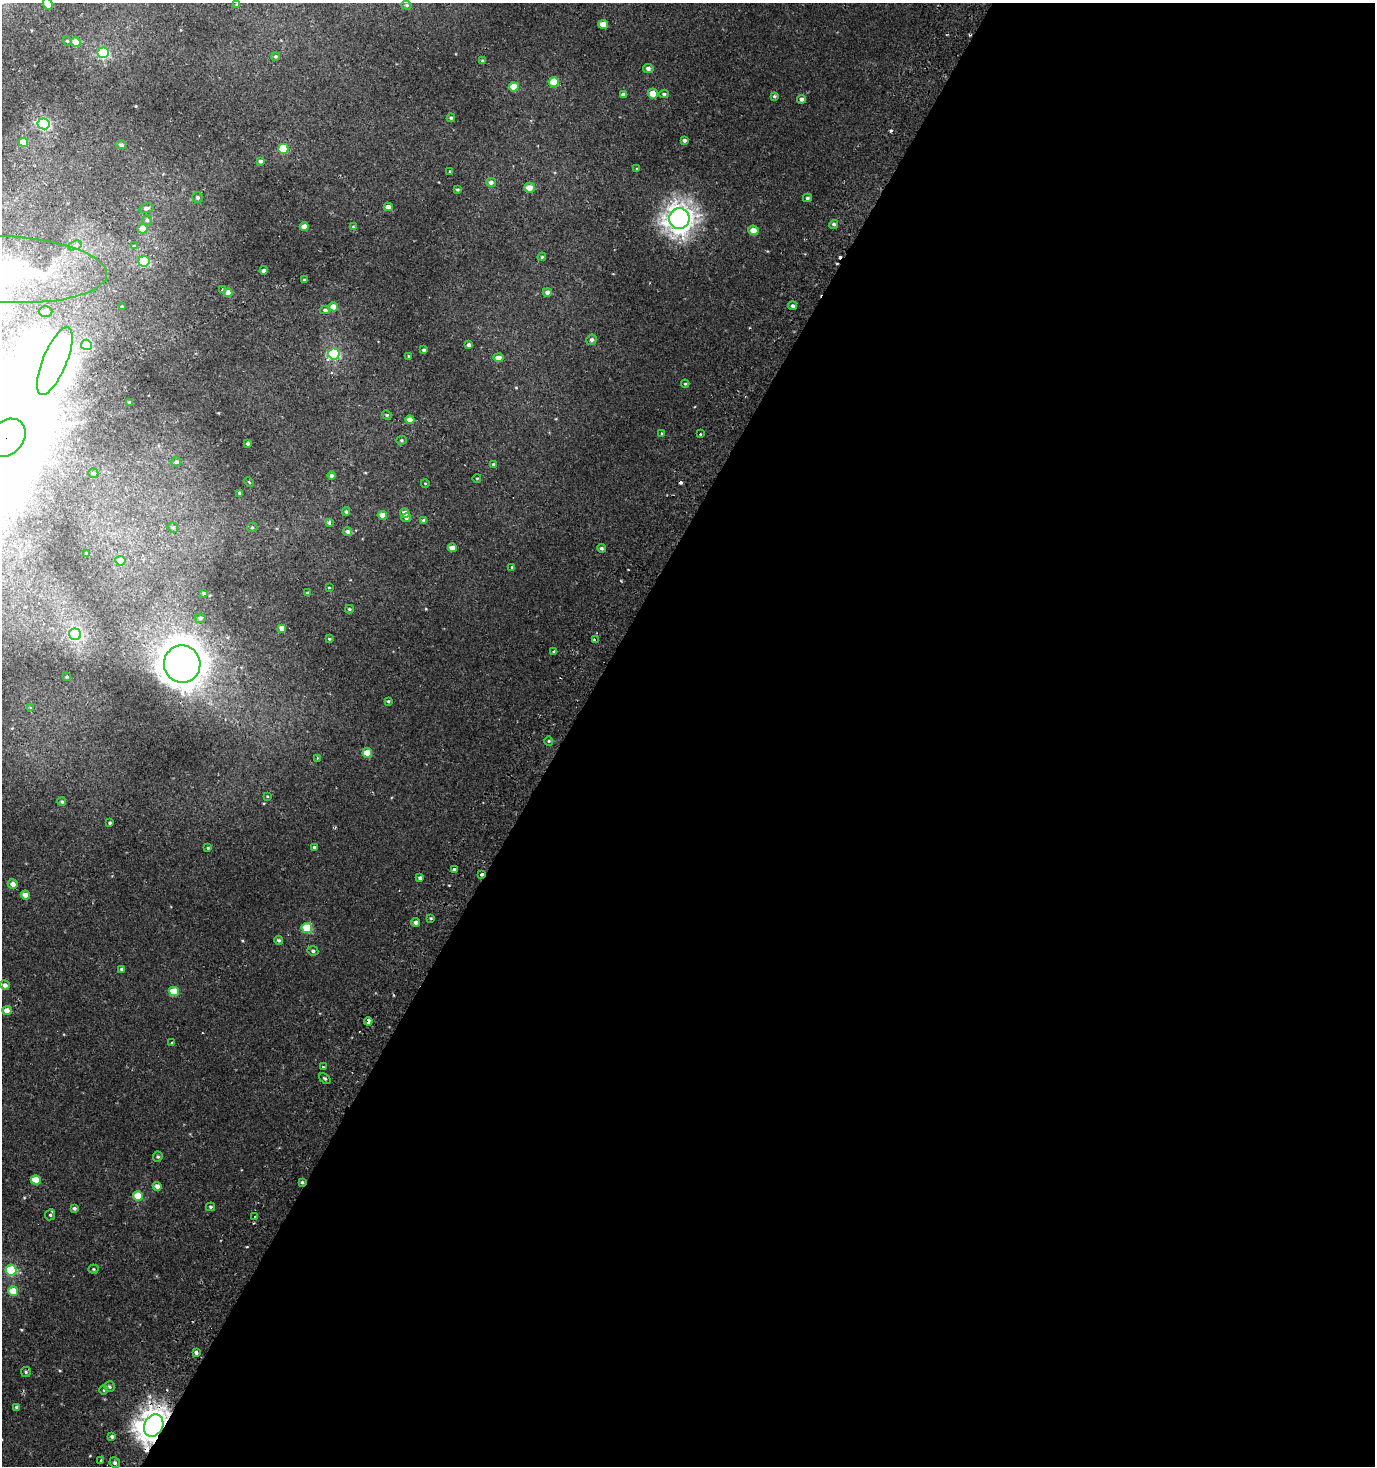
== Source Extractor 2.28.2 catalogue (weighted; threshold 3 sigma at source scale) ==
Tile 12 of 4 x 4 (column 4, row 3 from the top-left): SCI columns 4413-5785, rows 1465-2928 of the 5973 x 5886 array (HDU 1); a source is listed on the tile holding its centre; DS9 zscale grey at full resolution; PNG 1377 x 1468 px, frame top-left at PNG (2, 3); each listed source drawn as its Kron ellipse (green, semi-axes under 4 px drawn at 4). Shown black and unused: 59% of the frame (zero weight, under 2 of 3 exposures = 2% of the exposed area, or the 3 px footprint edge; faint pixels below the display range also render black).
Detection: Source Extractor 2.28.2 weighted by HDU 2 'WHT'; one run over the whole footprint, this tile lists its part. Background 6.87e-04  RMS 0.0025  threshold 0.0115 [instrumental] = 3 sigma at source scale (4.5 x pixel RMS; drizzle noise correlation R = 1.50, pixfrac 1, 0.0396/0.0396 arcsec/px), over >= 5 px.
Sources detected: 164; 2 inside a brighter object's white glare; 5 cosmic-ray / hot-pixel residue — neither listed nor drawn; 2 inside a brighter listed object's ellipse — not listed separately; the other 155 listed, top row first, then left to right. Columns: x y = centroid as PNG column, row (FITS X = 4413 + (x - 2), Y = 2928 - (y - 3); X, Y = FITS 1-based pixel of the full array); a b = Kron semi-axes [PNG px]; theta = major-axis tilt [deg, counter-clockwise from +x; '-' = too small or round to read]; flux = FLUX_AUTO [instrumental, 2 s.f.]
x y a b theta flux
48 4 6 4 -74 3.5
237 5 3 3 - 0.32
407 5 5 4 - 0.33
603 24 5 4 - 2.5
67 41 5 4 - 0.29
76 42 5 4 - 4.3
103 53 5 5 - 20
275 57 4 4 - 0.42
482 61 4 3 - 0.4
648 68 5 4 - 0.81
554 82 5 5 - 5.8
514 87 5 4 - 3.9
653 94 5 5 - 2.6
664 94 5 4 - 0.39
624 95 4 4 - 1
775 96 3 3 - 0.5
802 99 4 4 - 0.58
451 118 4 4 - 0.32
44 124 6 5 - 32
684 140 4 4 - 0.64
23 142 5 4 - 4.4
121 145 5 4 - 0.56
283 149 5 5 - 8.3
260 161 4 3 - 0.51
637 169 4 3 - 0.2
450 171 4 3 - 0.23
491 182 5 4 - 0.79
529 188 5 5 - 2.2
457 190 4 3 - 0.29
198 198 5 5 - 0.59
807 198 4 3 - 0.39
388 207 4 4 - 1.3
146 208 7 4 12 0.64
679 219 10 10 - 140
147 220 5 5 - 0.42
834 224 4 4 - 0.59
304 227 4 4 - 2.4
353 227 4 4 - 0.25
142 229 5 4 - 2.2
753 230 5 5 - 2.3
75 245 7 4 19 0.7
134 246 3 3 - 1.3
542 257 4 3 - 0.26
144 261 5 5 - 19
4 269 103 33 -3 47
264 270 4 3 - 0.8
304 280 3 3 - 0.27
222 290 4 3 - 0.39
547 292 4 4 - 0.79
228 293 4 4 - 2.7
793 306 4 3 - 0.7
122 307 3 2 - 0.29
333 307 4 4 - 2.9
325 310 5 4 - 0.54
46 311 7 5 1 0.93
592 340 5 5 - 0.66
86 345 5 5 - 18
468 345 4 3 - 0.53
424 350 3 3 - 0.51
334 354 6 5 - 20
408 356 4 3 - 0.21
498 358 5 4 - 1.4
55 361 36 12 68 270
685 384 4 4 - 0.28
130 402 4 4 - 0.48
387 415 5 4 - 0.32
410 420 4 4 - 2.3
661 434 4 2 - 0.22
700 434 3 2 - 0.42
6 438 21 16 45 2400
401 440 5 4 - 0.33
248 444 3 3 - 0.58
176 462 5 4 - 0.45
494 464 4 4 - 0.41
93 473 5 4 - 0.45
332 476 4 4 - 0.69
477 478 4 3 - 0.17
249 482 5 3 - 0.23
425 483 4 3 - 0.2
240 493 4 3 - 0.44
346 512 4 3 - 0.4
405 513 5 4 - 1.6
382 515 4 4 - 2.2
406 518 5 4 - 0.62
424 520 4 4 - 0.53
329 522 3 3 - 0.77
173 527 5 4 - 0.43
252 527 5 4 - 0.32
348 531 5 4 - 0.62
452 548 4 4 - 1.8
601 548 4 4 - 0.47
87 553 4 4 - 0.4
120 561 5 5 - 2.9
512 567 3 3 - 0.96
329 587 4 2 - 0.18
203 593 3 2 - 0.21
308 593 4 3 - 0.49
349 609 4 4 - 0.31
200 618 5 4 - 0.65
282 628 4 4 - 1.5
75 634 6 5 - 35
329 639 4 3 - 0.24
595 640 4 4 - 1.3
554 652 4 3 - 0.4
182 664 19 18 - 390
67 677 3 2 - 0.24
388 701 4 3 - 0.3
30 708 4 3 - 0.3
549 741 5 4 - 0.3
367 753 5 4 - 4
317 758 3 3 - 0.21
267 796 4 3 - 0.19
62 802 4 4 - 0.41
110 823 4 3 - 0.31
314 847 4 3 - 0.37
208 848 4 3 - 0.27
454 870 4 3 - 2.2
481 874 3 3 - 1.6
420 878 4 4 - 0.66
13 884 5 4 - 1.3
25 895 4 4 - 1.4
431 918 3 3 - 0.26
416 922 4 4 - 0.82
307 928 5 5 - 9.8
278 940 4 3 - 0.39
313 951 5 4 - 0.52
122 969 4 3 - 0.56
5 985 5 4 - 0.88
174 991 5 4 - 5
7 1011 5 4 - 2
368 1021 4 3 - 1.7
172 1042 3 2 - 0.19
323 1067 3 2 - 0.36
325 1078 6 3 -39 0.39
158 1157 5 4 - 0.37
36 1180 5 4 - 4.1
302 1182 4 4 - 0.41
157 1186 4 4 - 1
138 1196 5 5 - 5.3
211 1207 4 3 - 0.38
74 1208 4 3 - 0.44
50 1215 5 5 - 0.45
255 1217 3 3 - 0.81
93 1269 5 4 - 0.31
11 1270 5 5 - 15
13 1291 5 5 - 5.6
196 1352 3 3 - 2.1
26 1372 5 5 - 0.35
109 1387 5 5 - 0.44
104 1390 4 4 - 0.24
17 1407 4 4 - 0.52
154 1425 12 9 61 210
112 1436 4 4 - 0.51
101 1461 3 3 - 0.58
115 1463 5 5 - 0.58
Overlapping masked pixels (flux is a lower limit): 6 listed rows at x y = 6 438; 595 640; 481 874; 368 1021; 302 1182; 154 1425
Isophote crosses this tile's border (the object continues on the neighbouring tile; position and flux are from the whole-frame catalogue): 3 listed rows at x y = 48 4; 4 269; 6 438